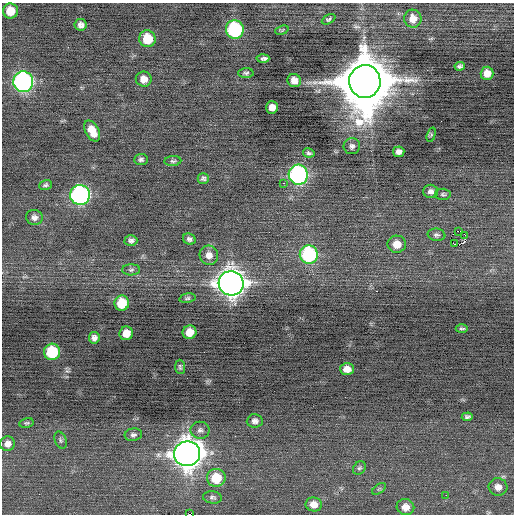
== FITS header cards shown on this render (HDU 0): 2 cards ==
NAXIS1  =                  512 / Axis length
NAXIS2  =                  512 / Axis length

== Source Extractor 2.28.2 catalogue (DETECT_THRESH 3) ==
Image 512 x 512 px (HDU 0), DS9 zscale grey, 1 PNG px = 1 image px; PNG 516 x 516 px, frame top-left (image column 1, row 512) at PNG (2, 3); each listed source drawn as its Kron ellipse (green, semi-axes under 4 px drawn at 4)
Background -0.054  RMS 0.81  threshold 2.42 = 3 sigma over >= 5 px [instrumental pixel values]
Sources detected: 69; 1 with non-positive FLUX_AUTO (blend fragments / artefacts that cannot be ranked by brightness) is neither listed nor drawn; the other 68 listed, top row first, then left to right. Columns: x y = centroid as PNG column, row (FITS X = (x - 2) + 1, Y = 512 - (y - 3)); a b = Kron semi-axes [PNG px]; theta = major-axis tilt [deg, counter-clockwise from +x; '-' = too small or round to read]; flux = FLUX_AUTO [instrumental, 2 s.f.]
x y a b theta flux
10 11 7 7 - 780
329 19 7 4 27 95
413 19 9 8 - 620
81 25 6 5 - 240
235 29 9 9 - 6200
282 30 7 4 19 67
147 39 8 8 - 1300
263 58 6 3 3 170
460 66 5 4 - 120
246 73 7 5 1 110
487 73 7 6 - 480
144 79 8 7 - 470
294 80 7 6 - 390
365 81 16 15 - 520000
23 82 10 10 - 15000
272 107 6 6 - 360
92 131 11 6 -61 650
431 135 7 4 72 66
352 146 8 8 - 190
399 152 6 5 - 250
309 153 6 4 -10 97
141 160 7 5 2 140
173 161 8 5 6 110
298 175 10 9 - 13000
203 178 5 5 - 130
283 183 3 2 - 290
45 185 7 5 18 110
431 191 7 6 - 210
443 194 8 5 -2 110
80 195 10 10 - 14000
34 217 8 7 - 230
458 231 3 2 - 23000
436 235 9 6 -9 140
465 235 3 2 - 130
189 239 6 5 - 150
131 241 6 5 - 160
397 244 9 8 - 650
455 244 3 2 - 41
309 254 9 9 - 6300
209 255 9 9 - 410
131 270 9 5 2 140
231 283 12 12 - 62000
187 298 8 4 12 100
122 303 7 7 - 1400
462 328 6 3 0 90
190 332 7 6 - 710
126 333 7 6 - 590
94 338 6 5 - 200
52 352 8 8 - 2900
180 367 7 5 -86 100
347 369 7 6 - 500
467 417 5 4 - 120
255 421 8 6 4 220
26 423 7 5 13 89
200 430 9 8 - 220
133 435 9 6 8 160
61 440 9 5 -70 120
8 444 7 7 - 310
187 454 13 12 - 71000
359 468 7 5 48 110
216 478 9 9 - 1500
498 487 9 8 - 380
379 489 8 4 37 88
446 495 2 2 - 59
212 497 9 6 -6 140
314 504 8 7 - 460
405 507 9 8 - 430
189 514 2 2 - 170
At the frame edge (FLAGS 8, measured only in part): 1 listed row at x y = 189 514
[1 non-positive-flux detection neither listed nor drawn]